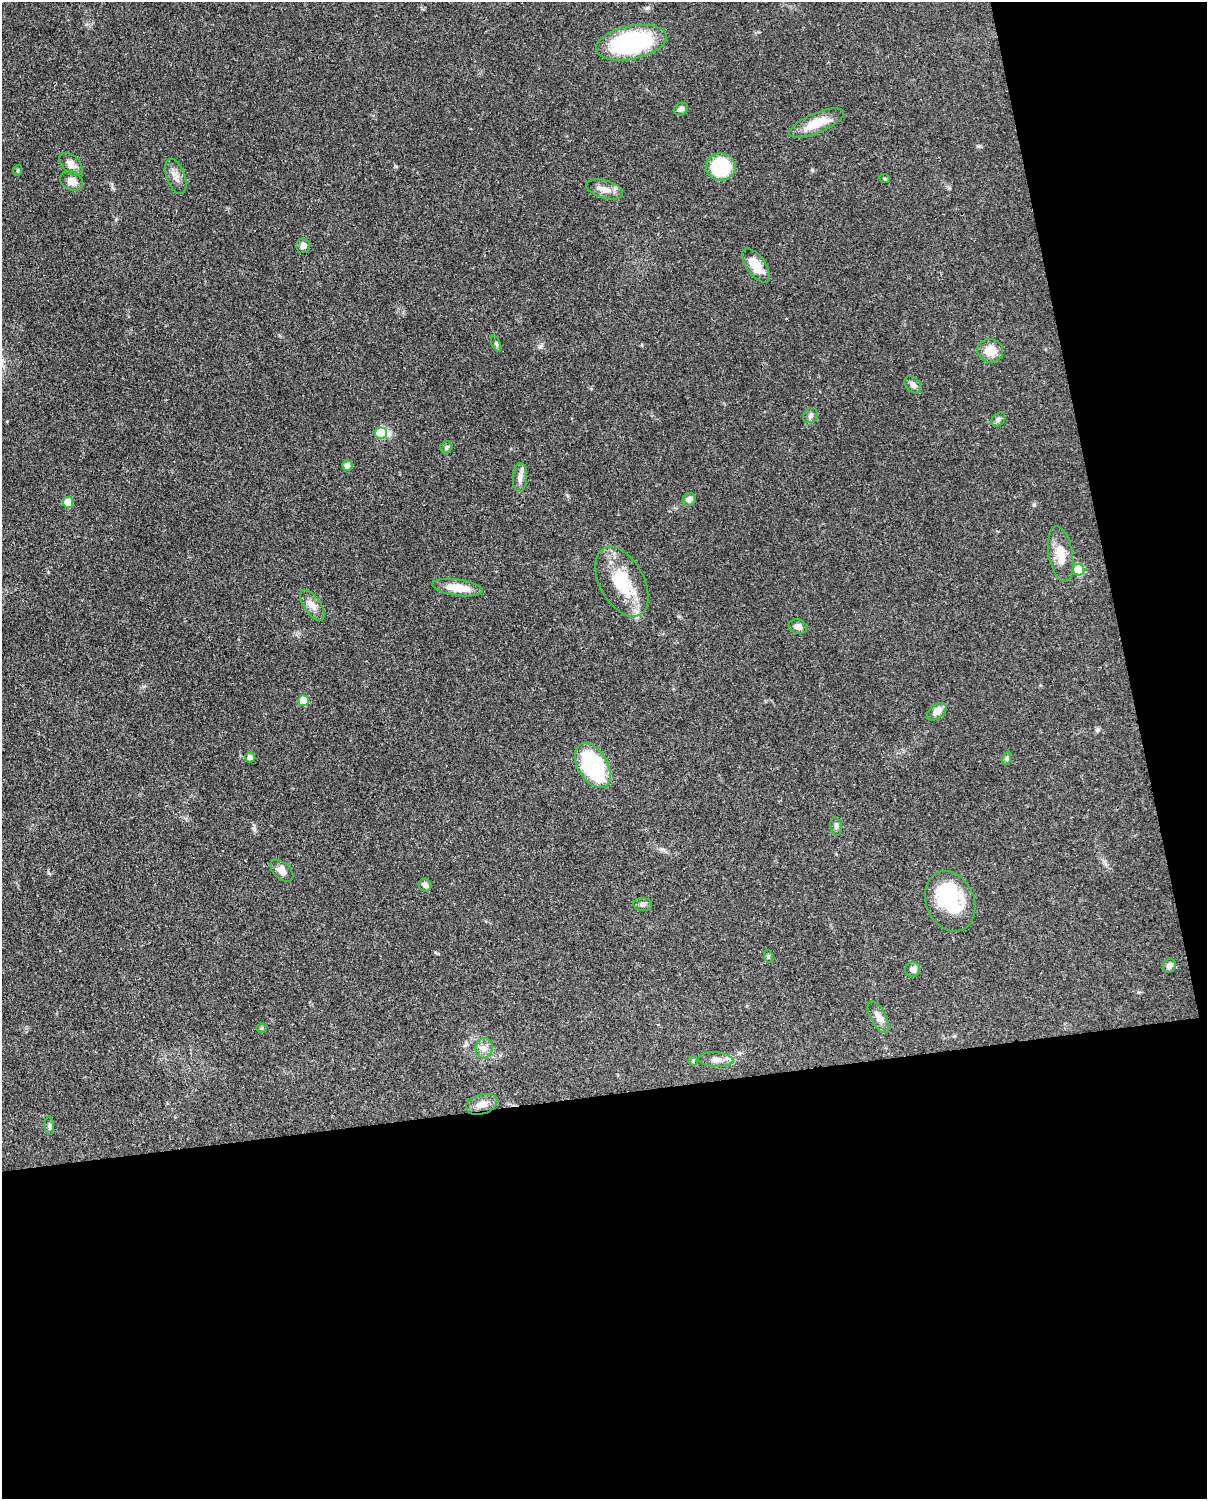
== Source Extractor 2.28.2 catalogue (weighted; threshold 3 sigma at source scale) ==
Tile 12 of 4 x 3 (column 4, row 3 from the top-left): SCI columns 3705-4909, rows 263-1759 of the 4999 x 4902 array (HDU 1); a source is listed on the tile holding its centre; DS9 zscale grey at full resolution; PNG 1209 x 1501 px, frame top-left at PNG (2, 2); each listed source drawn as its Kron ellipse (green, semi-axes under 4 px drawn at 4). Shown black and unused: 33% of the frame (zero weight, under 3 of 4 exposures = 7% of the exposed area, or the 3 px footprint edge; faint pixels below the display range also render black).
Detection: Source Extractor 2.28.2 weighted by HDU 2 'WHT'; one run over the whole footprint, this tile lists its part. Background 0.087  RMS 0.0039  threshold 0.0175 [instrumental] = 3 sigma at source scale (4.5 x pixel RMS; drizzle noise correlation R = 1.50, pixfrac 1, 0.05/0.05 arcsec/px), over >= 5 px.
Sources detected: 51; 1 inside a brighter object's white glare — neither listed nor drawn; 1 inside a brighter listed object's ellipse — not listed separately; the other 49 listed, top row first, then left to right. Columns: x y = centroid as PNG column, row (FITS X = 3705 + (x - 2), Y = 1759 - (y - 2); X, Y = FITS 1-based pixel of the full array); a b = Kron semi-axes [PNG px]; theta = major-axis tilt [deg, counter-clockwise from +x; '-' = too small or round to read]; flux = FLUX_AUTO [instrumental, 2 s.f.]
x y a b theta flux
631 43 36 16 11 49
681 109 7 6 - 1.4
816 123 29 10 23 8.2
71 164 14 8 -45 2.6
721 167 15 13 -1 19
18 170 5 3 - 0.4
176 176 18 9 -70 2.8
885 179 5 3 - 0.35
71 181 12 9 -25 2.6
605 189 19 9 -16 3.8
303 246 7 7 - 1.6
756 266 20 9 -54 7.9
496 344 8 4 -67 0.72
990 351 13 11 -8 5.9
913 385 10 6 -45 1.4
810 416 8 7 - 1.1
998 420 8 6 47 1
381 433 6 5 - 15
446 447 6 5 - 0.68
347 466 5 5 - 2.9
520 477 14 7 86 2.4
689 499 7 6 - 2
68 502 5 5 - 6.9
1061 554 28 12 -80 7.6
1079 570 5 5 - 20
622 582 38 22 -61 18
457 588 25 8 -8 7.3
312 605 18 8 -55 3.1
798 627 9 7 -18 2
304 701 5 5 - 9.5
937 712 11 7 38 3.2
250 757 5 5 - 1.5
1007 758 7 4 71 0.72
593 765 24 14 -60 40
836 826 9 5 -83 1
282 871 13 8 -42 2.9
425 885 6 6 - 1.3
950 901 31 24 -67 26
643 904 9 6 -3 1.2
768 956 6 4 -73 0.51
1169 966 7 6 - 1.8
913 969 7 7 - 2.1
878 1017 18 7 -61 2.6
261 1028 5 4 - 0.51
484 1048 10 8 76 2.2
716 1060 17 7 -3 2.5
693 1061 5 4 - 0.46
482 1104 16 9 19 3.6
49 1126 9 5 -86 0.92
Unlisted compact peaks at least as high as the median listed source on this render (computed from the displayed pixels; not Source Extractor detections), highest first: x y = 540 347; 254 829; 1034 505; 1097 730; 395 166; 978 146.